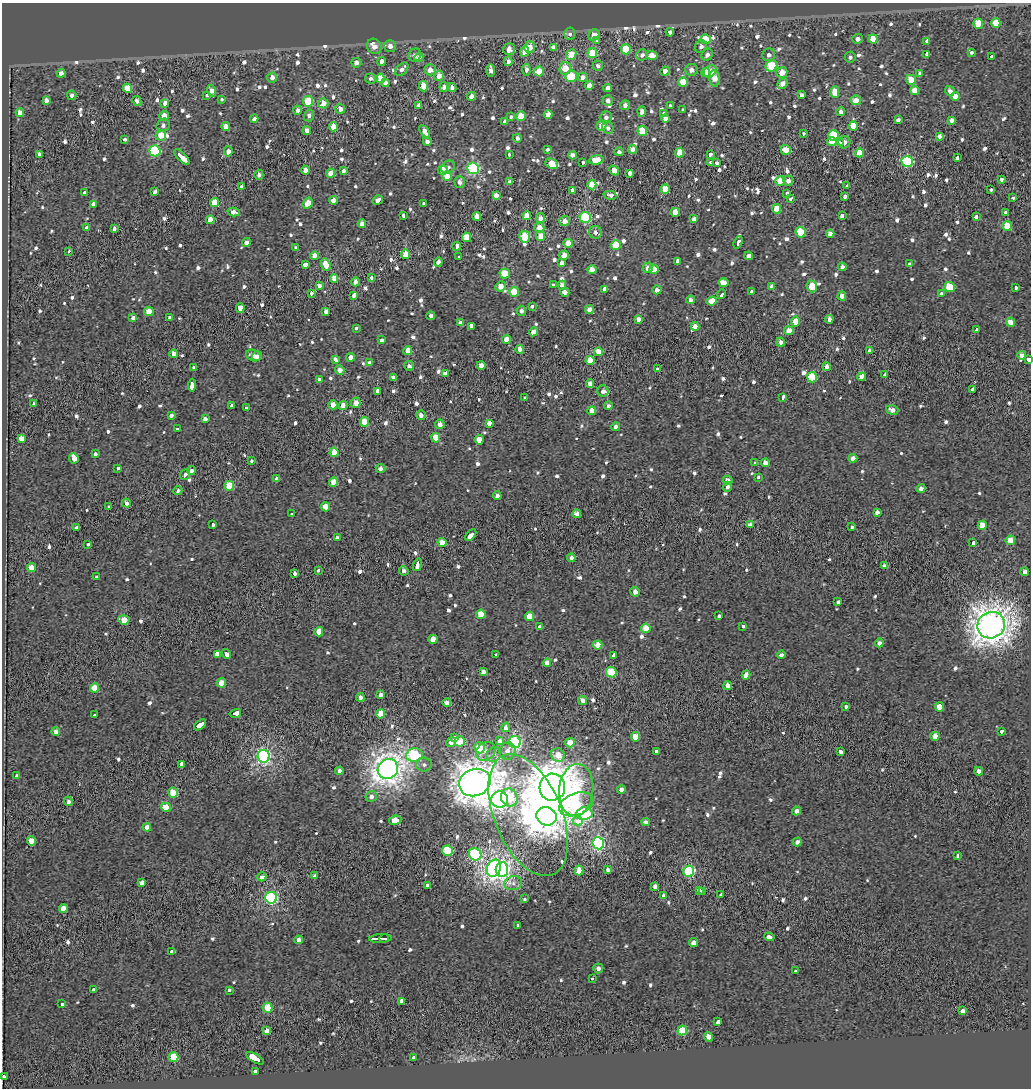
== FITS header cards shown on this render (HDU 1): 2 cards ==
NAXIS1  =                 1029
NAXIS2  =                 1086

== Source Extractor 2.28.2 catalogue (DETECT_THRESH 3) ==
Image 1029 x 1086 px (HDU 1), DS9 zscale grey, 1 PNG px = 1 image px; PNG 1033 x 1090 px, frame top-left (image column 1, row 1086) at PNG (2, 3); each listed source drawn as its Kron ellipse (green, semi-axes under 4 px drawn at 4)
Background 0.0409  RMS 0.32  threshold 0.961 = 3 sigma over >= 5 px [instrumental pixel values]
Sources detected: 900; of the 900, the 500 brightest by FLUX_AUTO listed and drawn (400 fainter detections omitted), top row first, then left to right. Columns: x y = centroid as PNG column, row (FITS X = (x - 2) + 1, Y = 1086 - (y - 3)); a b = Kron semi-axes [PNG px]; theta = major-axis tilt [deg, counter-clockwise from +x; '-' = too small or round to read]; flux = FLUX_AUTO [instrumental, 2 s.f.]
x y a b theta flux
996 23 5 4 - 430
978 24 5 5 - 430
670 32 4 3 - 310
570 34 6 5 - 81
594 35 6 5 - 270
706 39 5 5 - 650
858 39 5 5 - 100
873 39 4 4 - 330
597 40 3 3 - 360
927 41 4 3 - 250
374 46 8 7 - 150
390 46 6 5 - 140
529 47 6 5 - 250
553 47 4 4 - 110
701 47 6 6 - 97
509 49 6 5 - 180
626 49 5 5 - 630
525 51 5 4 - 260
972 52 4 3 - 280
592 53 5 5 - 570
571 54 5 4 - 420
927 54 4 3 - 400
415 55 7 6 - 93
642 55 6 5 - 95
652 55 6 4 -6 230
707 55 6 5 - 95
769 55 6 6 - 93
419 57 4 4 - 160
850 57 5 5 - 74
992 57 3 3 - 190
381 61 4 3 - 390
508 61 5 4 - 100
356 63 5 5 - 120
598 66 5 5 - 79
771 66 6 5 - 1000
565 68 6 5 - 440
402 69 8 5 47 130
430 70 5 5 - 170
491 70 6 4 -84 120
526 70 6 4 -85 98
691 70 6 6 - 130
539 71 5 4 - 360
665 71 5 4 - 150
710 71 7 5 37 620
782 72 5 5 - 280
61 73 4 4 - 130
705 73 5 4 - 320
920 73 4 4 - 76
439 76 5 4 - 210
571 76 6 5 - 1100
272 77 5 5 - 160
583 77 5 4 - 130
371 78 5 5 - 80
380 78 4 4 - 330
714 78 8 5 -85 310
911 80 5 4 - 450
683 82 5 5 - 570
385 83 4 4 - 180
782 84 5 5 - 140
424 86 5 4 - 530
589 86 4 4 - 200
444 87 5 4 - 130
452 87 4 4 - 120
127 88 4 4 - 420
608 88 4 4 - 100
212 91 6 4 -69 180
915 91 5 4 - 290
950 91 5 4 - 120
835 92 6 4 -90 380
72 95 5 4 - 84
207 95 3 3 - 330
802 95 4 4 - 77
471 96 5 4 - 130
955 96 4 4 - 250
222 99 3 3 - 150
46 100 4 4 - 120
608 100 5 5 - 100
856 100 5 4 - 270
137 101 5 4 - 78
308 101 5 5 - 720
165 103 4 3 - 430
323 103 5 5 - 220
419 105 4 3 - 83
625 105 5 5 - 100
670 106 4 3 - 170
340 109 5 4 - 160
298 110 4 4 - 92
682 110 3 3 - 290
642 112 5 4 - 120
841 112 4 4 - 110
20 113 4 4 - 220
663 113 3 3 - 130
548 114 4 4 - 200
309 115 6 5 - 88
164 116 5 4 - 270
521 116 5 4 - 430
511 117 3 3 - 160
606 117 6 6 - 79
254 119 4 3 - 77
665 119 4 4 - 130
898 120 4 3 - 80
952 120 4 4 - 100
505 122 3 3 - 540
163 125 7 6 - 75
226 126 4 4 - 130
601 126 5 5 - 290
853 126 4 4 - 260
333 127 4 4 - 350
608 128 6 5 - 79
307 131 4 4 - 130
642 131 5 4 - 570
425 132 7 4 -57 160
803 133 3 3 - 140
161 135 5 5 - 380
833 136 5 5 - 1100
939 136 4 4 - 120
517 138 4 4 - 89
125 139 3 3 - 200
427 141 4 4 - 94
832 141 5 4 - 220
844 142 6 6 - 120
840 143 3 3 - 110
633 149 4 4 - 160
547 150 3 3 - 200
786 150 5 5 - 270
155 151 5 5 - 1800
228 151 5 4 - 190
619 152 5 4 - 77
680 153 5 4 - 490
859 153 4 4 - 380
39 154 4 3 - 98
509 154 3 3 - 110
572 155 4 4 - 150
710 155 3 3 - 360
182 157 10 3 -46 2000
957 158 4 3 - 460
596 160 7 4 7 370
907 161 5 5 - 2000
582 163 3 3 - 290
710 163 3 3 - 330
716 163 3 3 - 330
552 164 7 5 -23 440
448 167 7 6 - 75
473 168 6 6 - 2600
305 170 4 4 - 190
443 170 5 5 - 290
343 171 4 3 - 83
614 171 5 3 - 5200
331 173 4 4 - 260
630 173 4 4 - 95
259 175 5 4 - 91
447 176 5 4 - 420
1001 179 3 3 - 490
510 181 4 3 - 590
780 181 5 5 - 240
788 181 5 5 - 110
460 182 6 5 - 100
592 185 4 4 - 390
242 186 3 3 - 230
847 186 3 3 - 180
665 189 5 4 - 430
572 190 4 3 - 94
991 190 3 3 - 240
84 192 3 3 - 120
155 192 4 3 - 80
787 193 3 3 - 150
496 195 4 4 - 170
610 195 6 4 -14 88
845 197 4 4 - 87
1013 197 3 3 - 180
791 198 3 3 - 880
333 200 4 4 - 170
378 200 5 4 - 100
215 202 5 4 - 390
308 203 6 4 54 290
424 203 4 3 - 250
93 204 4 4 - 120
777 209 4 4 - 450
233 212 6 4 -14 180
675 212 4 4 - 280
1005 212 3 3 - 130
403 215 3 3 - 340
527 215 4 4 - 260
842 215 4 3 - 410
477 217 4 4 - 280
585 217 6 5 - 2000
976 217 4 3 - 190
541 218 5 4 - 130
694 219 4 4 - 110
210 220 4 4 - 250
565 221 5 5 - 160
362 224 4 4 - 180
1007 226 5 4 - 530
87 228 4 4 - 100
114 228 4 3 - 78
539 228 5 5 - 230
595 232 6 6 - 83
800 232 5 5 - 690
830 234 4 4 - 160
541 236 5 4 - 230
467 237 5 4 - 380
525 237 6 5 - 540
247 242 4 4 - 100
738 242 6 3 69 1000
568 243 4 4 - 280
616 245 5 5 - 500
457 246 4 3 - 860
295 248 3 3 - 110
68 251 3 3 - 390
405 254 4 4 - 450
564 255 5 4 - 240
314 256 4 4 - 190
459 256 3 3 - 100
749 256 4 4 - 130
678 261 4 3 - 240
438 262 4 4 - 110
562 262 3 3 - 990
305 264 4 3 - 820
910 264 3 3 - 230
326 265 6 4 -71 330
842 267 4 4 - 84
648 268 5 5 - 150
654 269 5 4 - 260
592 270 4 4 - 290
505 273 5 5 - 520
334 278 4 4 - 280
371 278 3 3 - 200
355 282 4 4 - 140
723 283 5 4 - 510
553 285 4 3 - 350
562 285 4 4 - 160
319 286 4 4 - 83
501 286 5 5 - 200
772 286 4 4 - 110
812 286 6 5 - 460
950 287 5 5 - 690
1016 287 3 3 - 220
605 289 4 4 - 110
657 290 4 4 - 110
752 291 4 3 - 190
514 292 5 5 - 500
565 292 4 4 - 120
311 293 3 3 - 430
722 294 4 3 - 730
941 294 3 3 - 450
354 295 4 3 - 400
842 296 4 4 - 150
691 300 4 4 - 81
712 301 5 4 - 1200
532 307 3 3 - 400
240 308 4 4 - 230
589 309 4 4 - 130
326 311 4 4 - 130
521 311 5 5 - 76
149 312 5 4 - 360
431 316 4 3 - 450
133 318 4 4 - 110
170 318 4 4 - 230
638 319 4 4 - 99
829 319 4 3 - 100
795 321 5 4 - 380
1010 322 5 4 - 180
460 323 4 4 - 160
471 326 4 3 - 1500
695 326 4 4 - 180
357 328 3 3 - 250
976 330 3 3 - 500
789 331 4 4 - 220
533 332 4 4 - 170
506 339 4 4 - 220
381 340 3 3 - 200
781 342 4 4 - 110
520 349 4 4 - 150
408 351 4 4 - 230
869 351 4 3 - 76
598 352 4 4 - 280
173 354 4 4 - 140
1022 355 4 4 - 130
253 356 7 5 -22 150
257 356 5 4 - 140
350 357 4 4 - 160
1028 359 4 3 - 440
335 360 4 3 - 360
590 360 4 4 - 410
369 363 4 4 - 95
481 365 4 4 - 150
409 366 5 4 - 76
826 367 4 4 - 92
194 368 3 3 - 180
658 369 3 3 - 110
340 370 5 4 - 150
446 374 4 3 - 1400
885 374 3 3 - 730
812 377 5 5 - 870
861 377 4 4 - 190
393 378 3 3 - 300
319 379 3 3 - 180
590 384 4 4 - 170
192 385 6 3 85 1200
973 389 3 3 - 650
378 391 3 3 - 8700
603 391 5 5 - 85
525 398 3 3 - 140
783 398 4 3 - 520
356 403 5 4 - 190
33 404 3 3 - 290
231 405 3 3 - 210
333 405 4 4 - 260
343 406 4 4 - 180
608 406 4 4 - 85
246 408 3 3 - 130
892 410 6 4 -17 130
592 411 4 4 - 280
171 415 3 3 - 280
421 415 5 4 - 99
205 419 4 3 - 620
364 422 5 4 - 420
489 423 4 4 - 360
440 424 5 4 - 110
616 427 4 4 - 85
177 428 4 3 - 480
436 438 5 4 - 370
21 439 4 3 - 2100
479 440 4 4 - 280
334 452 5 4 - 320
95 454 3 3 - 320
74 458 5 4 - 850
853 458 4 4 - 180
252 461 3 3 - 150
755 463 3 3 - 160
765 463 4 4 - 140
118 468 3 3 - 130
380 468 5 4 - 82
191 470 4 4 - 93
185 474 6 4 51 78
758 477 3 3 - 180
277 479 4 4 - 110
728 480 5 4 - 110
333 482 4 4 - 240
229 486 5 5 - 690
728 487 5 4 - 83
921 488 4 4 - 87
178 491 4 4 - 77
497 496 4 4 - 110
126 503 4 4 - 110
109 507 3 3 - 150
325 507 4 4 - 290
877 512 4 4 - 110
292 514 3 3 - 160
577 514 4 4 - 110
213 524 3 3 - 240
750 525 3 3 - 560
982 525 4 4 - 300
851 527 3 3 - 170
76 528 3 3 - 700
471 535 7 3 47 770
337 537 3 3 - 340
1010 540 5 4 - 410
442 542 4 4 - 310
973 542 3 3 - 240
88 544 3 3 - 180
571 558 4 4 - 79
417 565 6 3 75 810
884 566 4 4 - 79
31 567 4 4 - 270
318 571 3 3 - 180
404 571 5 4 - 82
1025 572 4 4 - 110
294 573 3 3 - 310
97 577 3 3 - 160
635 592 5 4 - 130
838 602 4 3 - 210
481 614 5 4 - 370
530 616 4 4 - 390
719 616 3 3 - 250
124 620 5 4 - 380
991 625 14 13 - 28000
540 626 4 3 - 390
743 626 4 3 - 460
646 628 5 4 - 400
319 632 4 4 - 220
433 639 4 4 - 260
879 643 4 4 - 81
598 645 4 4 - 240
217 654 4 4 - 1700
226 654 5 3 - 530
496 654 3 3 - 120
613 655 3 3 - 450
781 655 4 4 - 93
547 663 4 4 - 200
483 672 4 4 - 98
611 672 5 5 - 1000
746 675 4 4 - 210
221 683 4 4 - 240
728 686 4 4 - 210
95 688 4 4 - 380
381 694 4 4 - 94
360 697 4 4 - 110
583 701 4 4 - 120
447 703 4 4 - 180
846 706 3 3 - 200
939 707 4 4 - 300
235 713 6 3 15 920
381 714 4 4 - 370
94 715 4 3 - 220
200 725 7 3 40 870
506 727 4 3 - 530
1001 731 3 3 - 130
56 732 4 4 - 130
935 736 4 4 - 270
635 737 5 4 - 390
455 738 4 3 - 150
460 741 5 5 - 930
500 741 3 3 - 1300
451 742 5 4 - 150
515 742 6 6 - 4100
570 743 5 5 - 280
480 748 6 5 - 590
486 751 10 8 39 140
508 751 9 7 67 150
656 751 4 3 - 350
840 751 4 3 - 220
494 754 8 7 - 85
414 755 8 7 - 1900
558 755 7 6 - 300
264 756 6 6 - 5200
182 764 4 3 - 930
424 765 8 7 - 76
388 769 10 9 - 19000
339 771 4 4 - 100
979 771 4 4 - 110
16 776 3 3 - 120
475 783 16 13 23 31000
552 787 13 13 - 43000
576 790 26 17 84 1600
621 790 4 4 - 110
173 793 5 5 - 550
371 796 6 5 - 100
509 797 9 8 - 860
500 799 8 8 - 9400
69 801 5 4 - 79
576 804 17 11 21 1300
166 807 5 4 - 430
796 811 4 4 - 95
584 813 8 6 9 2400
528 815 64 34 -68 4400
547 816 10 9 - 23000
395 820 6 4 10 290
578 821 5 4 - 1400
646 822 4 4 - 77
147 827 4 4 - 140
31 841 5 4 - 360
797 842 4 4 - 91
598 843 6 5 - 4000
447 851 5 5 - 810
475 854 6 6 - 2000
958 856 3 3 - 300
494 868 9 7 64 5500
502 869 7 6 - 8200
608 870 4 3 - 75
579 871 5 4 - 310
689 871 5 5 - 1800
315 876 4 4 - 78
262 877 4 3 - 340
142 883 4 3 - 590
513 883 9 7 10 110
428 885 4 3 - 85
655 886 4 4 - 110
699 890 3 3 - 240
703 891 3 3 - 290
721 895 4 3 - 200
664 896 3 3 - 630
271 898 6 6 - 3300
525 899 3 3 - 110
63 908 4 4 - 190
518 925 3 3 - 250
769 937 5 3 - 580
380 938 11 3 3 1600
384 938 4 3 - 1100
299 940 4 4 - 150
694 943 4 4 - 160
172 952 3 3 - 750
598 968 5 5 - 100
796 971 3 3 - 140
592 978 3 3 - 550
94 990 4 4 - 78
229 990 3 3 - 200
401 1001 4 4 - 110
62 1004 3 3 - 220
268 1008 5 5 - 560
963 1011 4 4 - 110
718 1022 3 3 - 500
682 1030 5 4 - 600
267 1031 4 4 - 130
708 1037 5 4 - 150
173 1057 5 5 - 750
255 1058 10 3 -29 7500
414 1058 3 3 - 140
255 1071 3 3 - 340
3 1076 3 3 - 200
At the frame edge (FLAGS 8, measured only in part): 2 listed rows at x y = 1028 359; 3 1076
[400 fainter detections neither listed nor drawn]